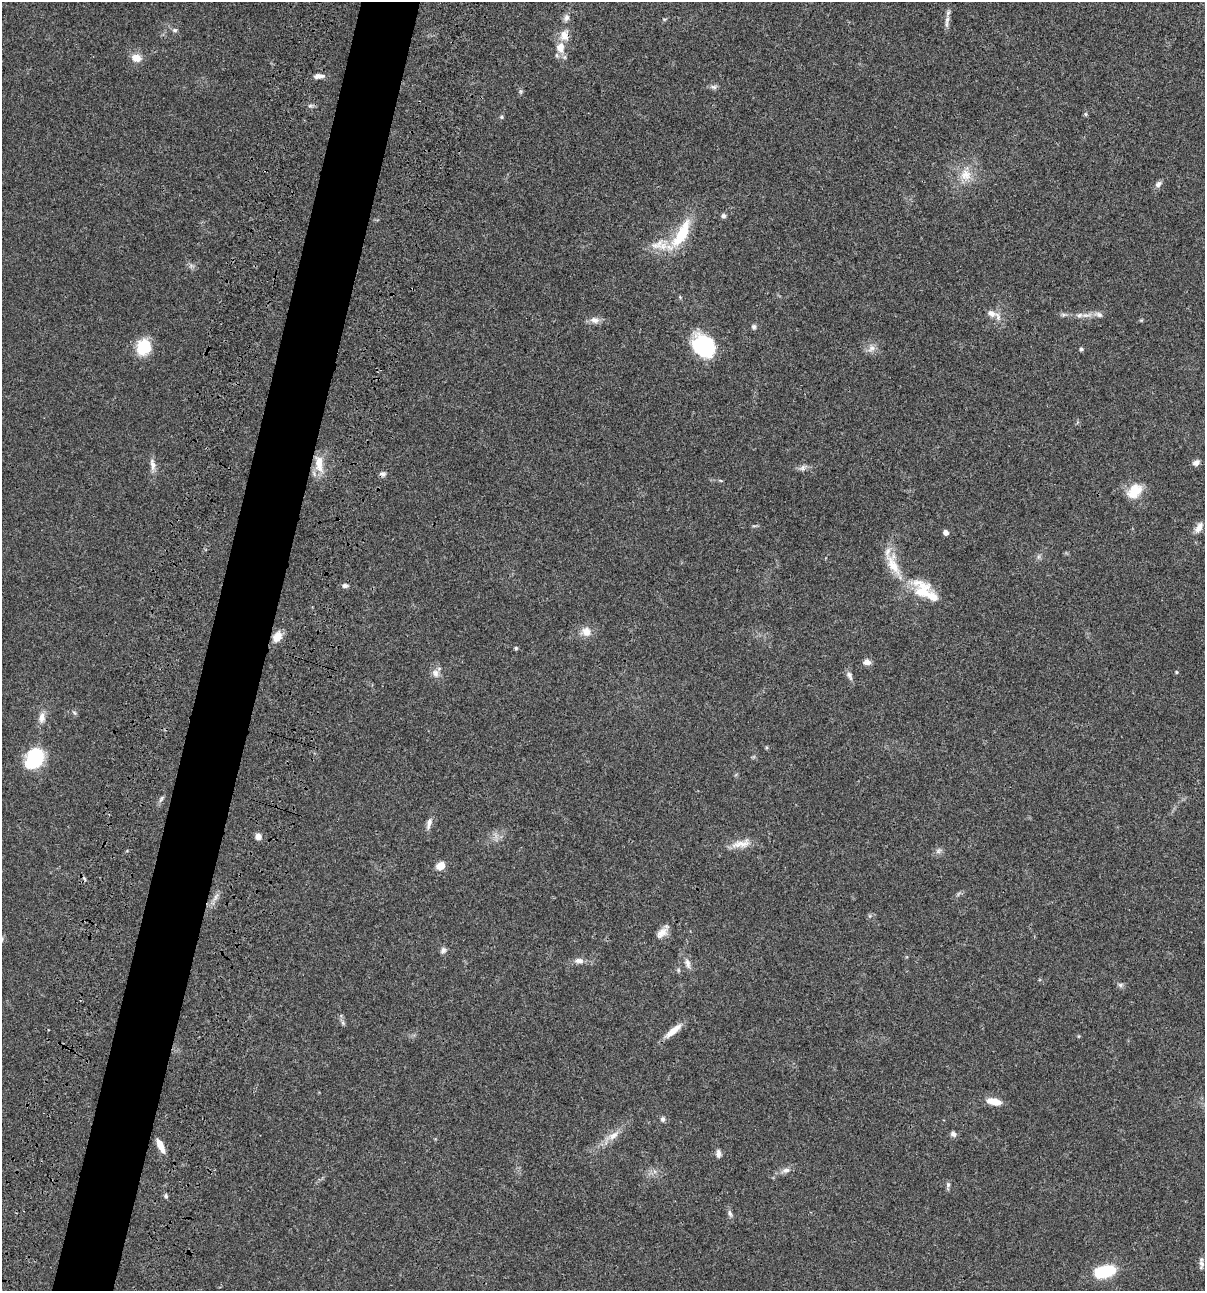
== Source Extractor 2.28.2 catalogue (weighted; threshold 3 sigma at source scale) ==
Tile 7 of 4 x 4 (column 3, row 2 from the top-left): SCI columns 2641-3843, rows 2696-3984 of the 5405 x 5389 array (HDU 1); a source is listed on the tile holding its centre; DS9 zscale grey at full resolution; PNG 1207 x 1293 px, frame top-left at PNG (2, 2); no overlay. Shown black and unused: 5% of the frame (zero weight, under 3 of 4 exposures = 9% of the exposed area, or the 3 px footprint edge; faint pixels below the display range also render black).
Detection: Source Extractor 2.28.2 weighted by HDU 2 'WHT'; one run over the whole footprint, this tile lists its part. Background 0.0456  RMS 0.0054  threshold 0.0245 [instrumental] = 3 sigma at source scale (4.5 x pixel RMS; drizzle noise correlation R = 1.50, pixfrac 1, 0.05/0.05 arcsec/px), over >= 5 px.
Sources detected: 82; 1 cosmic-ray / hot-pixel residue — not listed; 3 inside a brighter listed object's ellipse — not listed separately; the other 78 listed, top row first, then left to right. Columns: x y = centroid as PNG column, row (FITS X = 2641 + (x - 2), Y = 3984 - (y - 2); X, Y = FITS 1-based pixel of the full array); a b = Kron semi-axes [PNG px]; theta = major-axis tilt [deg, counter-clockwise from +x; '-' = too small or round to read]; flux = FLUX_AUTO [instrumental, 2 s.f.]
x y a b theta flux
566 18 10 8 64 2.3
665 19 6 4 18 0.69
947 21 22 5 83 2.9
175 30 7 5 -1 1.1
560 48 16 12 -84 7
136 58 11 9 -12 5.7
319 76 12 6 3 2.8
713 87 11 6 -4 1.6
521 91 8 5 84 0.99
310 106 7 4 1 1.1
1086 114 6 4 -90 0.71
501 117 5 4 - 0.72
966 175 19 16 86 9.7
1158 184 10 7 46 2
723 216 6 5 - 1.3
681 234 38 12 60 22
661 245 37 15 -9 12
191 266 7 6 - 1.4
991 314 12 9 -26 3.9
1063 314 8 4 8 1.2
1086 315 19 6 7 3.9
595 320 13 9 -8 3.2
754 327 7 6 - 1.2
703 345 21 17 -41 47
144 347 21 17 71 13
871 348 12 9 50 3.2
1081 349 5 5 - 0.88
1196 463 9 6 30 2.3
153 464 18 7 -82 3.4
319 464 26 11 -81 9.3
803 468 12 7 31 2.1
383 474 8 6 -14 1.6
721 481 7 3 -19 0.57
1134 491 21 15 46 11
1199 528 15 7 61 3.8
946 532 5 4 - 2.9
1038 557 8 4 71 1.1
893 564 44 15 -65 15
345 585 7 6 - 1.7
923 591 32 23 -53 18
586 632 13 12 - 5
277 637 13 9 58 5.9
516 648 5 4 - 0.71
867 662 11 8 0 2.4
1176 672 4 4 - 0.52
435 673 12 9 -74 3.2
849 675 13 7 -65 2.1
74 713 7 4 -45 0.87
42 718 14 8 83 3.8
34 759 22 16 61 30
161 799 11 5 56 1.5
429 824 17 7 75 2.8
258 837 7 6 - 3.3
741 844 28 10 11 6.7
938 851 9 7 46 1.8
440 866 9 7 29 5.7
216 897 15 5 56 2.8
662 933 18 9 42 4.4
443 950 9 7 59 1.7
579 961 13 7 -2 2.9
687 963 15 7 -73 3
678 970 6 4 -89 0.79
1120 985 8 6 0 1.2
343 1023 8 5 -59 1.1
673 1031 25 7 40 6.8
1079 1036 5 3 - 0.49
994 1101 17 8 -12 6.9
663 1119 7 6 - 1.3
953 1134 7 6 - 1.9
613 1135 18 9 36 5.4
160 1146 15 6 -64 5.6
718 1153 10 5 -88 2.1
786 1170 11 7 18 2.8
948 1185 8 6 -76 1.3
166 1196 7 4 -82 0.95
730 1214 11 5 -68 1.6
1201 1263 14 6 88 2
1105 1271 19 10 12 27
Overlapping masked pixels (flux is a lower limit): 1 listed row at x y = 383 474